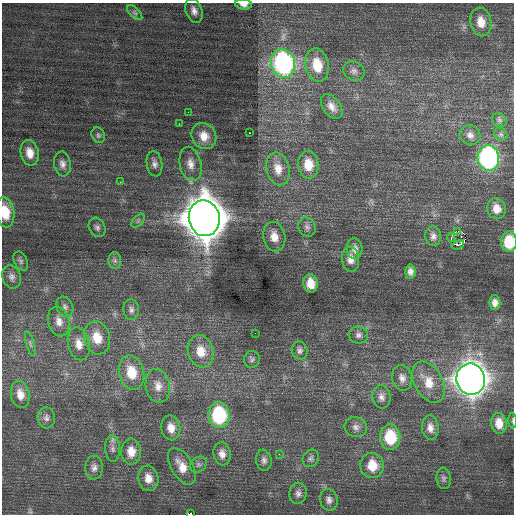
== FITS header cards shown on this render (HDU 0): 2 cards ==
NAXIS1  =                  512 / Axis length
NAXIS2  =                  512 / Axis length

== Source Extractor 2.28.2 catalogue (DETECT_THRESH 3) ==
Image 512 x 512 px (HDU 0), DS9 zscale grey, 1 PNG px = 1 image px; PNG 516 x 516 px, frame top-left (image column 1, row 512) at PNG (2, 3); each listed source drawn as its Kron ellipse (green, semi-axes under 4 px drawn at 4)
Background 0.811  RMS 0.78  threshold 2.33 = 3 sigma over >= 5 px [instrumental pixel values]
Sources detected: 86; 1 with non-positive FLUX_AUTO (blend fragments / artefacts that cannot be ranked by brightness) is neither listed nor drawn; the other 85 listed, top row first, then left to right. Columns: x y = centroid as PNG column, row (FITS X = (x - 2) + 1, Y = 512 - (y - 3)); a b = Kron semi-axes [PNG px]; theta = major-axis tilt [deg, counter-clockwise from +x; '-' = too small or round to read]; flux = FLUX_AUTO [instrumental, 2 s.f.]
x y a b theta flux
243 4 8 5 -7 290
194 11 12 8 -70 330
135 13 9 4 -44 110
481 22 14 10 -79 720
283 63 15 12 -75 11000
317 65 17 11 -78 1300
354 71 11 9 -31 270
332 107 14 8 -53 430
188 112 2 2 - 120
499 120 8 6 -35 130
179 124 2 2 - 81
249 133 3 2 - 270
501 134 7 5 -43 120
98 135 8 6 -65 130
470 135 10 9 - 320
204 136 13 12 - 680
30 153 13 9 -77 600
488 158 13 10 -85 12000
62 164 12 8 -81 300
154 164 13 7 -80 260
190 164 17 10 -78 540
308 165 14 10 -83 930
278 169 17 11 -77 680
120 182 3 2 - 100
497 209 10 9 - 530
5 212 15 9 -81 1300
204 218 18 15 -80 180000
138 221 8 5 45 130
97 227 10 8 -63 200
307 227 10 8 -61 210
458 231 2 2 - 470
433 236 10 8 -82 250
274 237 15 11 -79 720
451 237 4 3 - 2200
509 242 10 8 -89 1700
458 245 6 4 19 1000
355 249 10 8 -87 260
350 259 12 8 -83 390
115 260 8 6 -88 160
21 261 10 6 -63 150
410 271 7 5 -86 230
12 277 12 9 -71 270
311 283 9 7 -82 680
495 303 7 5 -90 290
65 307 10 8 -64 220
131 310 10 8 -88 210
59 321 15 10 -76 490
255 333 2 2 - 100
358 335 10 8 1 230
97 338 17 12 -76 1100
30 344 12 4 -74 140
79 344 16 10 -76 610
201 351 16 12 -73 980
300 351 9 8 - 190
252 359 8 8 - 150
132 372 17 12 -76 1400
402 378 13 10 -74 360
471 379 16 14 -82 70000
428 382 22 14 -61 1100
158 386 17 12 -79 620
20 394 13 9 -79 550
381 397 11 9 -84 300
219 415 13 10 -84 4600
46 418 10 9 - 230
513 421 7 3 -86 69
499 423 10 8 -83 580
356 427 11 10 - 300
171 428 12 9 -80 560
430 428 12 8 -86 380
390 437 12 10 -87 2200
112 449 13 7 -87 250
131 452 13 10 89 670
222 454 12 8 -83 390
279 454 3 2 - 76
311 458 9 7 57 160
264 460 10 8 -81 220
198 464 9 7 37 170
372 465 13 12 - 1100
182 466 20 10 -60 800
94 468 12 8 86 270
148 478 13 10 -80 560
444 478 11 7 -85 190
298 493 10 8 87 260
329 500 11 9 -76 260
190 514 4 2 - 3300
At the frame edge (FLAGS 8, measured only in part): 5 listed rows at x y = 243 4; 5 212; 509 242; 513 421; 190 514
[1 non-positive-flux detection neither listed nor drawn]